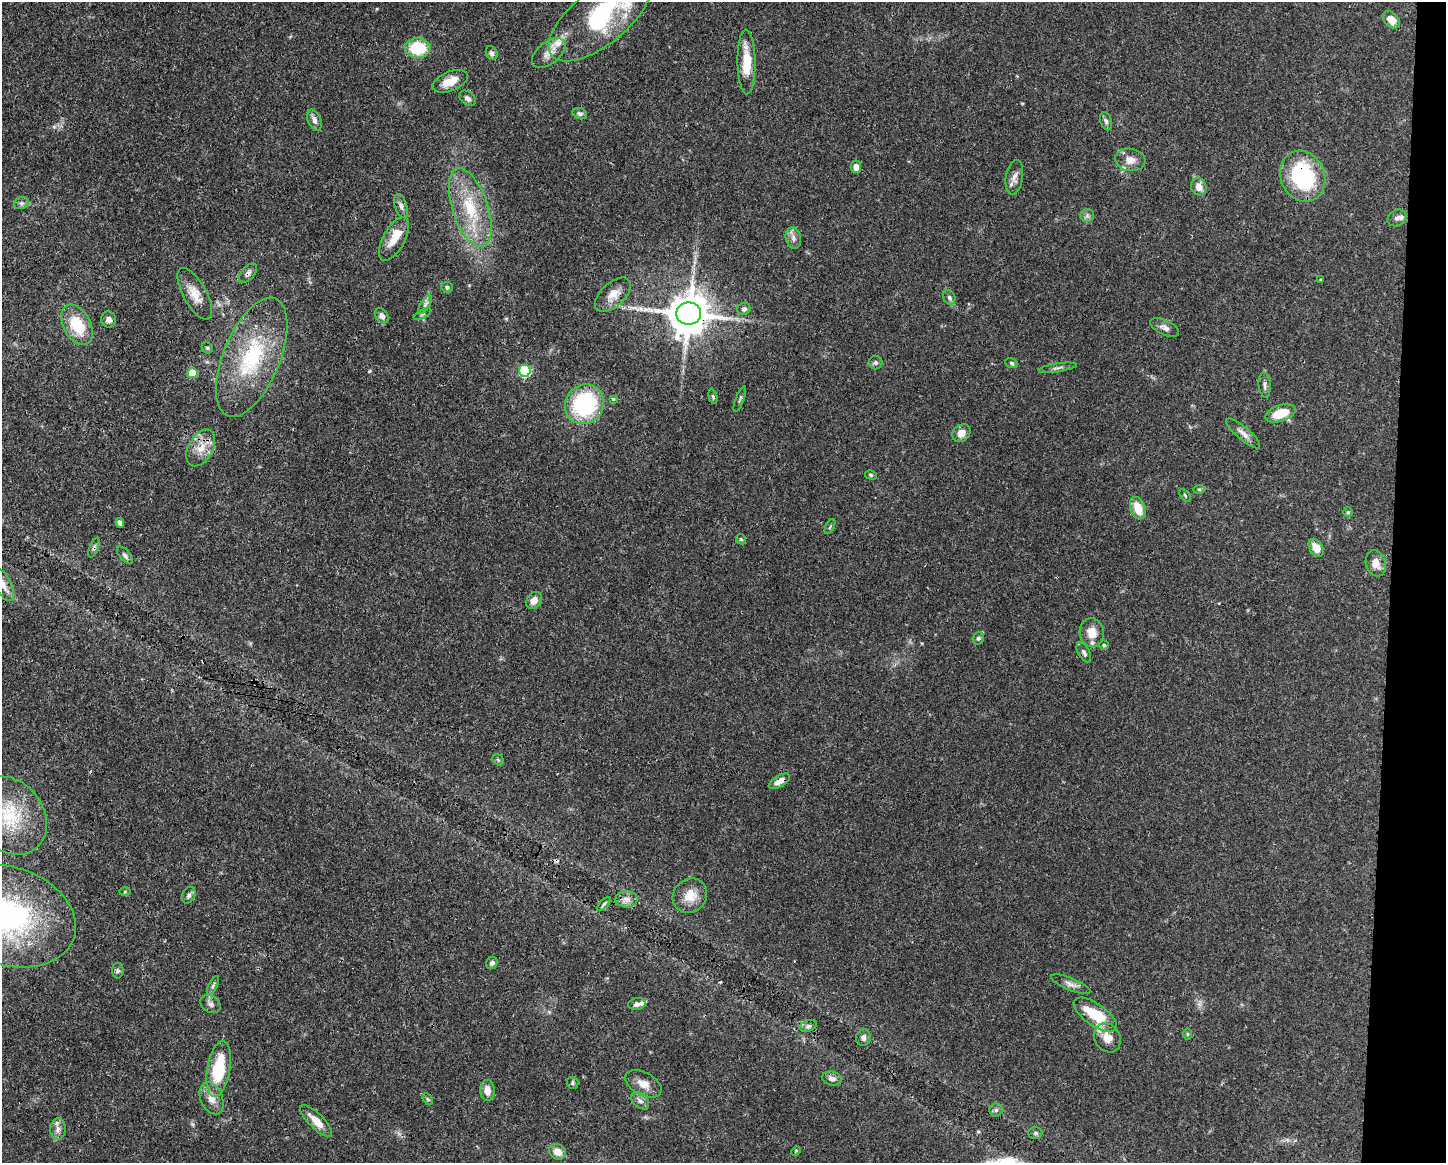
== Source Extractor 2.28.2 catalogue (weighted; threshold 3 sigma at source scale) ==
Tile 6 of 3 x 4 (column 3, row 2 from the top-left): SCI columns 3005-4448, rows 2328-3488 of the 4674 x 4656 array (HDU 1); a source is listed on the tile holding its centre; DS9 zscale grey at full resolution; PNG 1448 x 1165 px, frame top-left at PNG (2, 2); each listed source drawn as its Kron ellipse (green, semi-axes under 4 px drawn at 4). Shown black and unused: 4% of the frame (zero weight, under 3 of 4 exposures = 1% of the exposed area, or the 3 px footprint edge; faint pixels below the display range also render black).
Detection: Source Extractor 2.28.2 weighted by HDU 2 'WHT'; one run over the whole footprint, this tile lists its part. Background 0.0441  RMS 0.0029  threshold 0.0131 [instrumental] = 3 sigma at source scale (4.5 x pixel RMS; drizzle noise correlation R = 1.50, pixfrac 1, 0.05/0.05 arcsec/px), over >= 5 px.
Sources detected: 116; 4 cosmic-ray / hot-pixel residue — neither listed nor drawn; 7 inside a brighter listed object's ellipse — not listed separately; the other 105 listed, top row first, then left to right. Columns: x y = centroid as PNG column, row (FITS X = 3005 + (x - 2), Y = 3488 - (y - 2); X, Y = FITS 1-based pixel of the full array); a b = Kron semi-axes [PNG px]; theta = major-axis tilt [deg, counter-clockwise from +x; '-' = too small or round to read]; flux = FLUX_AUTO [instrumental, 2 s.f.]
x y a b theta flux
600 18 61 27 38 35
1391 20 10 6 -44 3.3
418 48 12 10 0 12
492 53 7 5 -66 0.82
549 53 19 11 39 3.2
746 62 32 9 -89 7.7
450 81 19 9 22 4.4
468 98 9 6 -41 1
580 114 7 5 -21 0.73
314 120 11 6 -66 1.5
1106 121 9 5 -74 0.83
1130 160 15 11 -9 2.8
856 167 6 5 - 1.8
1303 176 26 22 -65 28
1014 177 17 8 80 2
1199 187 9 7 -70 2.5
21 203 7 6 - 0.82
401 206 12 6 -72 1.2
470 208 41 17 -71 15
1087 215 7 6 - 0.81
1397 218 10 7 30 1.1
793 238 11 7 -78 1.5
394 239 24 11 62 5.2
248 273 11 6 47 1.2
1321 280 3 2 - 0.3
447 287 6 5 - 0.61
195 294 29 11 -61 4.4
613 295 22 12 42 3.7
949 297 7 6 - 0.79
425 305 11 4 57 0.9
744 309 7 6 - 0.74
422 314 9 4 27 0.59
689 314 12 11 - 1100
382 316 8 6 -53 1.1
109 320 8 7 - 1.4
77 325 22 13 -61 11
1165 327 15 7 -26 1.4
207 348 6 5 - 0.47
252 357 63 28 68 28
876 363 7 6 - 0.69
1011 363 6 4 -20 0.53
1058 368 19 2 8 0.84
525 371 6 6 - 30
192 373 5 5 - 8.2
1265 385 12 6 -85 1.1
713 397 7 4 -74 0.43
613 399 4 3 - 0.63
740 399 13 3 69 0.59
584 404 20 19 - 29
1280 413 15 8 18 6.6
961 433 10 8 45 2.5
1243 433 21 6 -40 2
201 448 20 12 61 4.5
871 475 6 4 -16 0.42
1199 489 6 4 -1 0.4
1185 495 8 2 -50 0.28
1138 508 11 7 -69 4.9
1348 512 5 5 - 0.37
120 523 5 4 - 0.86
830 527 8 3 62 0.41
741 539 5 4 - 0.48
94 548 10 4 68 0.65
1316 548 10 6 -56 3.5
125 555 11 5 -50 0.87
1376 563 13 10 -72 2.9
3 584 18 8 -62 2.5
534 600 9 7 54 2.7
1092 633 14 12 -78 4.4
978 638 6 5 - 0.65
1104 645 4 4 - 0.39
1084 652 11 5 -61 0.91
498 760 6 5 - 0.41
779 781 12 5 30 2.1
9 815 42 33 -51 20
125 892 6 4 2 0.29
189 895 9 6 63 0.85
690 896 18 16 46 4.8
627 899 11 8 0 1.8
604 904 8 3 45 0.57
8 916 70 49 -18 66
492 963 6 5 - 0.77
118 971 8 6 89 0.6
1071 984 21 6 -22 1.7
213 985 10 4 62 0.68
211 1004 11 8 -33 1.2
637 1004 9 5 9 1.2
1095 1015 25 11 -36 11
808 1026 9 5 20 0.82
1187 1034 6 4 90 0.3
863 1038 8 7 - 1.1
1107 1038 15 12 -59 3.8
219 1069 28 11 80 15
832 1078 9 7 -16 1.4
572 1083 6 6 - 0.56
644 1084 20 11 -28 3.1
487 1090 10 7 -87 2.7
212 1098 17 11 -66 3.1
428 1099 6 4 -59 0.38
640 1101 10 6 -42 1.2
996 1110 6 6 - 0.71
316 1121 21 7 -45 4.1
58 1129 11 8 86 1.6
1035 1133 7 6 - 0.57
796 1151 5 4 - 0.31
557 1152 9 7 -32 2.9
Overlapping masked pixels (flux is a lower limit): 5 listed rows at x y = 1303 176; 248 273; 689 314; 94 548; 779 781
Isophote crosses this tile's border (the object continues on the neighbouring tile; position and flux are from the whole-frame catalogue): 4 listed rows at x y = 600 18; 3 584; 9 815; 8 916